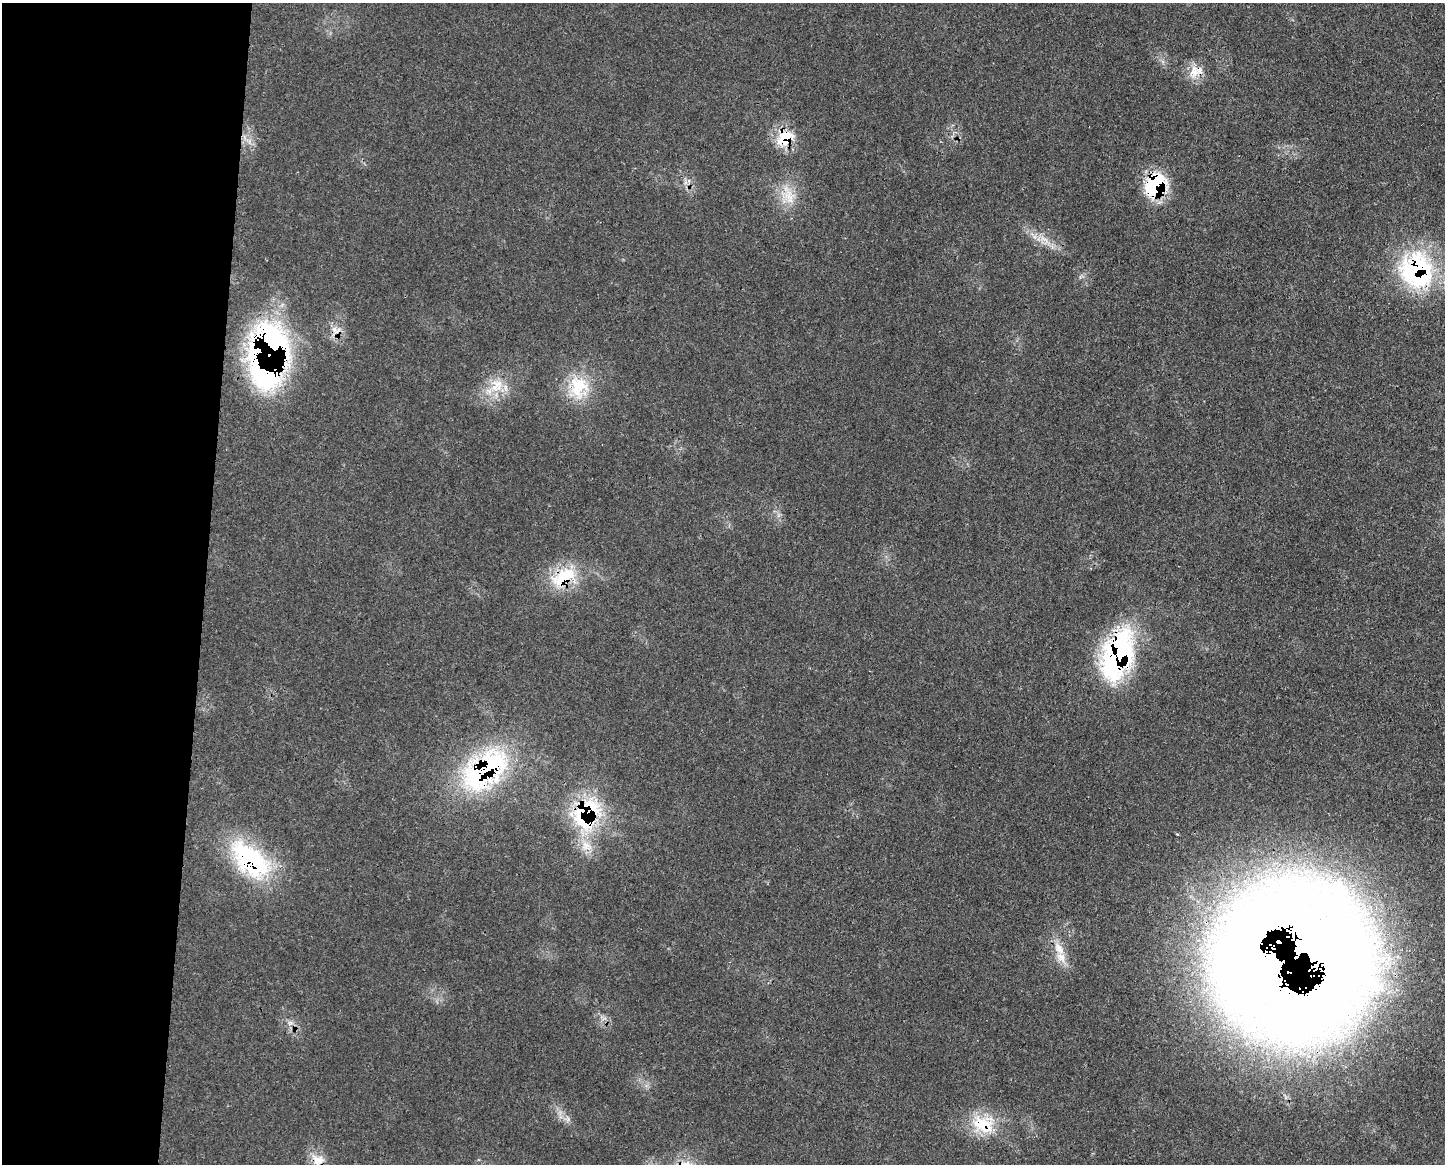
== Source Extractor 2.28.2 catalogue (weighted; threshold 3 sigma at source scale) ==
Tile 4 of 3 x 4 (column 1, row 2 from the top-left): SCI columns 116-1558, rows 2325-3486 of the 4677 x 4650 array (HDU 1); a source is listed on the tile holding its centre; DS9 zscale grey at full resolution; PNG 1447 x 1166 px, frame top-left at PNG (2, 3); no overlay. Shown black and unused: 14% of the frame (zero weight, under 3 of 4 exposures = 2% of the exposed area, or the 3 px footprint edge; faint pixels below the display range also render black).
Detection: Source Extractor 2.28.2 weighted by HDU 2 'WHT'; one run over the whole footprint, this tile lists its part. Background 0.0548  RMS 0.0033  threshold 0.0148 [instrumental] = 3 sigma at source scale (4.5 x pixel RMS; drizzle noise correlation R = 1.50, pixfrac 1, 0.05/0.05 arcsec/px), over >= 5 px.
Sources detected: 29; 2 inside a brighter object's white glare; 2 cosmic-ray / hot-pixel residue — not listed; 4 inside a brighter listed object's ellipse — not listed separately; the other 21 listed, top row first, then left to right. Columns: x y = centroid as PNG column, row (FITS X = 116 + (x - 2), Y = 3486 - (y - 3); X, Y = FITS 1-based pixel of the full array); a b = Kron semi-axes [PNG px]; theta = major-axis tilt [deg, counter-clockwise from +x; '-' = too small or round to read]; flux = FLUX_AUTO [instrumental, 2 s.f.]
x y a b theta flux
1195 72 25 11 24 5.1
785 138 25 20 41 10
1156 185 27 22 58 25
788 195 29 18 -62 8.8
1044 239 18 6 -34 3.6
1417 270 45 40 -66 49
334 329 10 7 -62 2
273 338 70 36 -45 70
496 385 22 18 51 9.1
579 387 34 27 86 16
563 577 42 22 28 17
1118 655 56 30 72 67
485 770 69 39 40 60
586 813 39 30 71 39
250 860 59 31 -43 43
1308 947 178 78 -34 650
1059 948 20 11 -56 5
1253 1016 146 70 -29 200
290 1023 7 4 72 0.91
983 1124 34 25 -13 16
318 1160 20 15 -21 6.3
Overlapping masked pixels (flux is a lower limit): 14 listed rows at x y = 1195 72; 785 138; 1156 185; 1417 270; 273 338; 563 577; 1118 655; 485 770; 586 813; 250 860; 1308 947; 1253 1016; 983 1124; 318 1160
Isophote crosses this tile's border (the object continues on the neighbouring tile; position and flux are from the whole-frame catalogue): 3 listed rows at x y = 1417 270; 1308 947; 318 1160
Unlisted compact peaks at least as high as the median listed source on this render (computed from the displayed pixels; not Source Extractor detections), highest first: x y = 568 1119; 1080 277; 1163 62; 778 516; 646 1086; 560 1117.